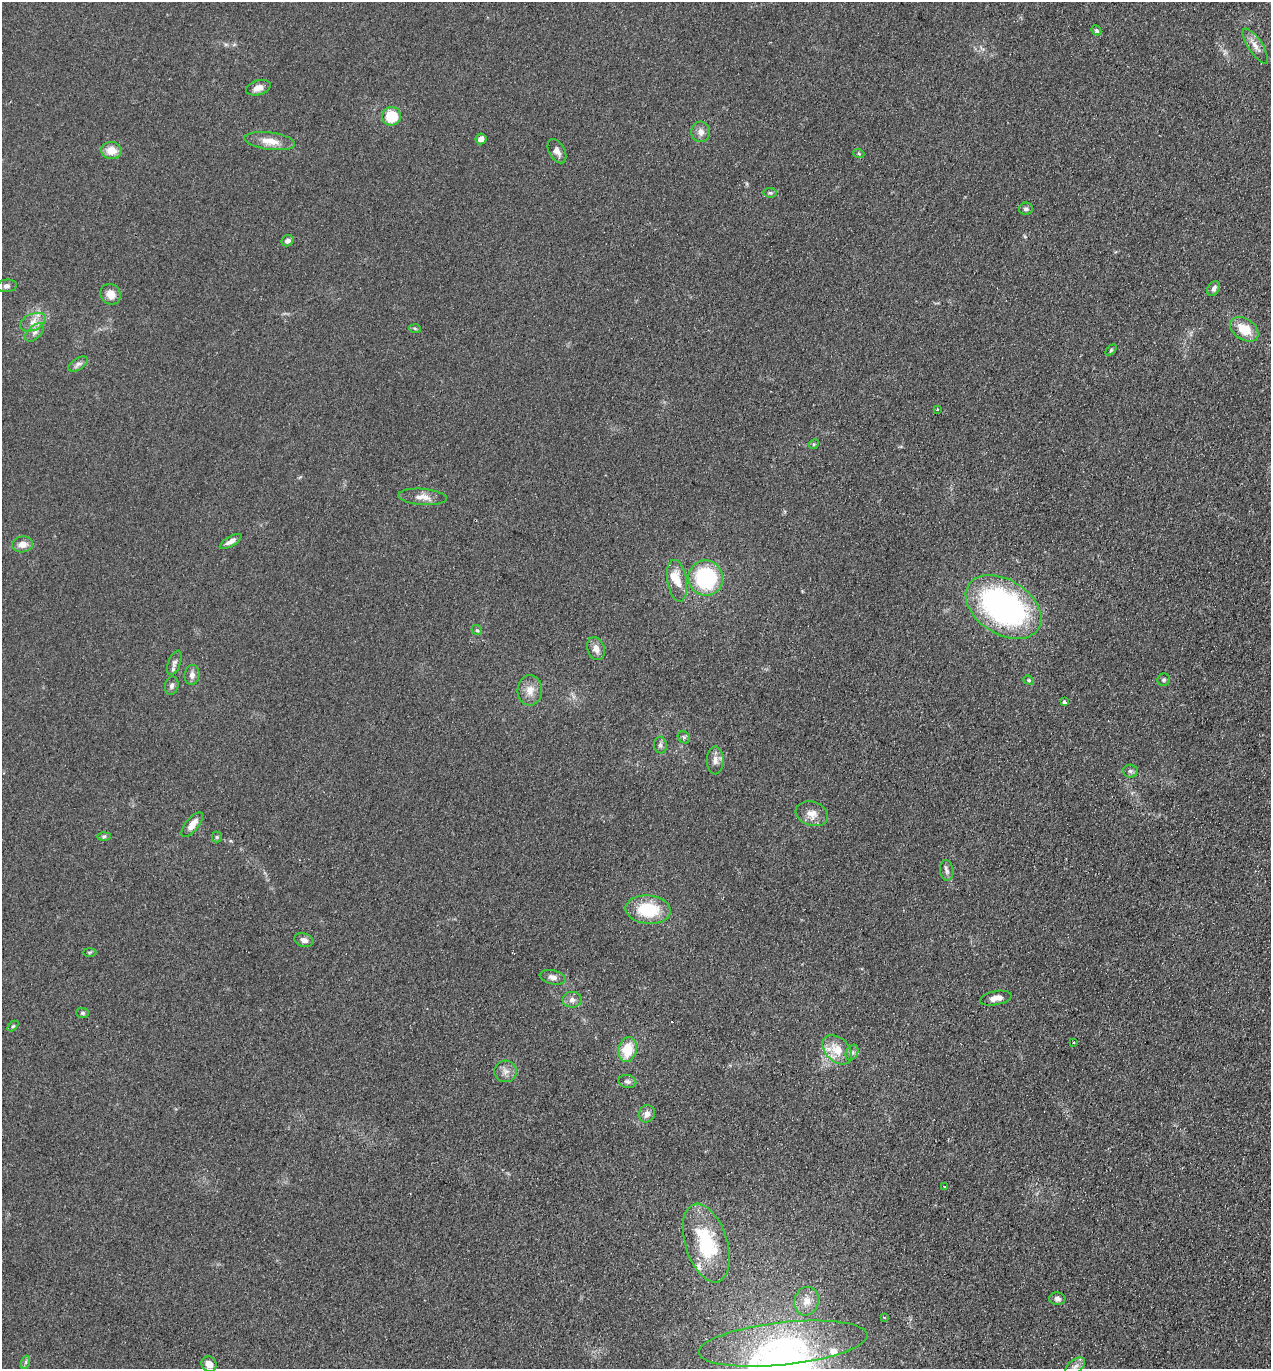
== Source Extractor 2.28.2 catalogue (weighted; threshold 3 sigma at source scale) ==
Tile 6 of 4 x 4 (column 2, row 2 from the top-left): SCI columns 1461-2729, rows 2756-4122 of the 5589 x 5512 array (HDU 1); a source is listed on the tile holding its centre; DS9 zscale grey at full resolution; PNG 1273 x 1371 px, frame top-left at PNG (2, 2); each listed source drawn as its Kron ellipse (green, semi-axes under 4 px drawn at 4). Shown black and unused: <1% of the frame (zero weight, under 2 of 3 exposures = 3% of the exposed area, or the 3 px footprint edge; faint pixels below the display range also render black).
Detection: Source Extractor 2.28.2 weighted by HDU 2 'WHT'; one run over the whole footprint, this tile lists its part. Background 0.0961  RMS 0.01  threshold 0.0459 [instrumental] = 3 sigma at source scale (4.5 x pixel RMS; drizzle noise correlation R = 1.50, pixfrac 1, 0.05/0.05 arcsec/px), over >= 5 px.
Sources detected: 76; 4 inside a brighter listed object's ellipse — not listed separately; the other 72 listed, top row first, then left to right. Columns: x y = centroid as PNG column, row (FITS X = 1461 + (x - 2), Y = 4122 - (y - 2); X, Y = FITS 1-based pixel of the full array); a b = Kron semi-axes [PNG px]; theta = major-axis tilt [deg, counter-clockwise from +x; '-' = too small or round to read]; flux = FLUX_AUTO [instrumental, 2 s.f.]
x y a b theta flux
1096 30 5 4 - 1.8
1255 46 20 7 -56 8.1
258 88 12 7 17 7.4
392 116 9 9 - 33
701 132 10 9 - 6
481 139 5 5 - 5.6
270 141 25 8 -7 13
111 150 10 8 -4 13
557 151 13 7 -61 5.3
859 154 5 3 - 1.1
770 193 7 5 -6 1.7
1026 209 7 6 - 2.7
287 241 6 5 - 3.9
7 286 10 6 5 3
1214 288 8 5 58 4.1
111 294 11 10 - 9.7
33 322 14 8 24 8.2
415 328 6 4 -3 1.4
1244 329 16 10 -34 20
35 332 11 6 44 4.5
1111 350 6 4 46 1.4
78 364 11 6 31 3.3
937 409 3 3 - 1.2
814 444 5 4 - 1.2
422 497 24 8 -4 9.4
231 541 12 5 30 5.1
23 544 10 8 11 7.8
706 578 18 17 - 97
677 581 21 9 -81 15
1003 607 41 27 -33 240
477 630 5 4 - 1.7
596 649 12 8 -71 6.5
174 663 13 6 69 3.3
192 675 10 7 83 5
1029 680 5 4 - 1.3
1164 680 6 6 - 2
172 686 9 6 76 3.2
530 690 15 12 87 11
1064 702 3 3 - 2.6
684 737 7 5 -45 2.1
660 745 8 6 -81 3.1
715 760 14 8 -90 5.9
1130 771 7 6 - 2.7
812 814 16 12 -18 10
192 825 15 6 51 11
104 836 6 4 1 1.8
217 837 5 5 - 1.4
947 870 10 6 -85 3.7
648 910 23 14 -5 43
304 940 10 6 -17 5
89 952 7 3 0 1.3
553 977 13 7 -13 4.8
996 998 16 7 12 8.6
572 1000 9 8 - 4.7
82 1013 6 5 - 1.9
13 1026 6 4 44 1.3
1074 1043 3 2 - 1.6
628 1049 13 9 77 27
837 1050 17 11 -46 18
852 1053 8 5 62 2.9
506 1071 11 11 - 6.8
627 1082 9 6 -12 2.9
647 1114 9 8 - 5.9
944 1186 3 2 - 0.67
706 1243 40 21 -73 68
1057 1299 8 6 -2 3.1
806 1301 14 12 71 11
884 1317 3 3 - 1
783 1344 85 21 6 110
26 1362 6 4 71 1.8
209 1364 8 7 - 9.9
1075 1366 11 6 38 5.1